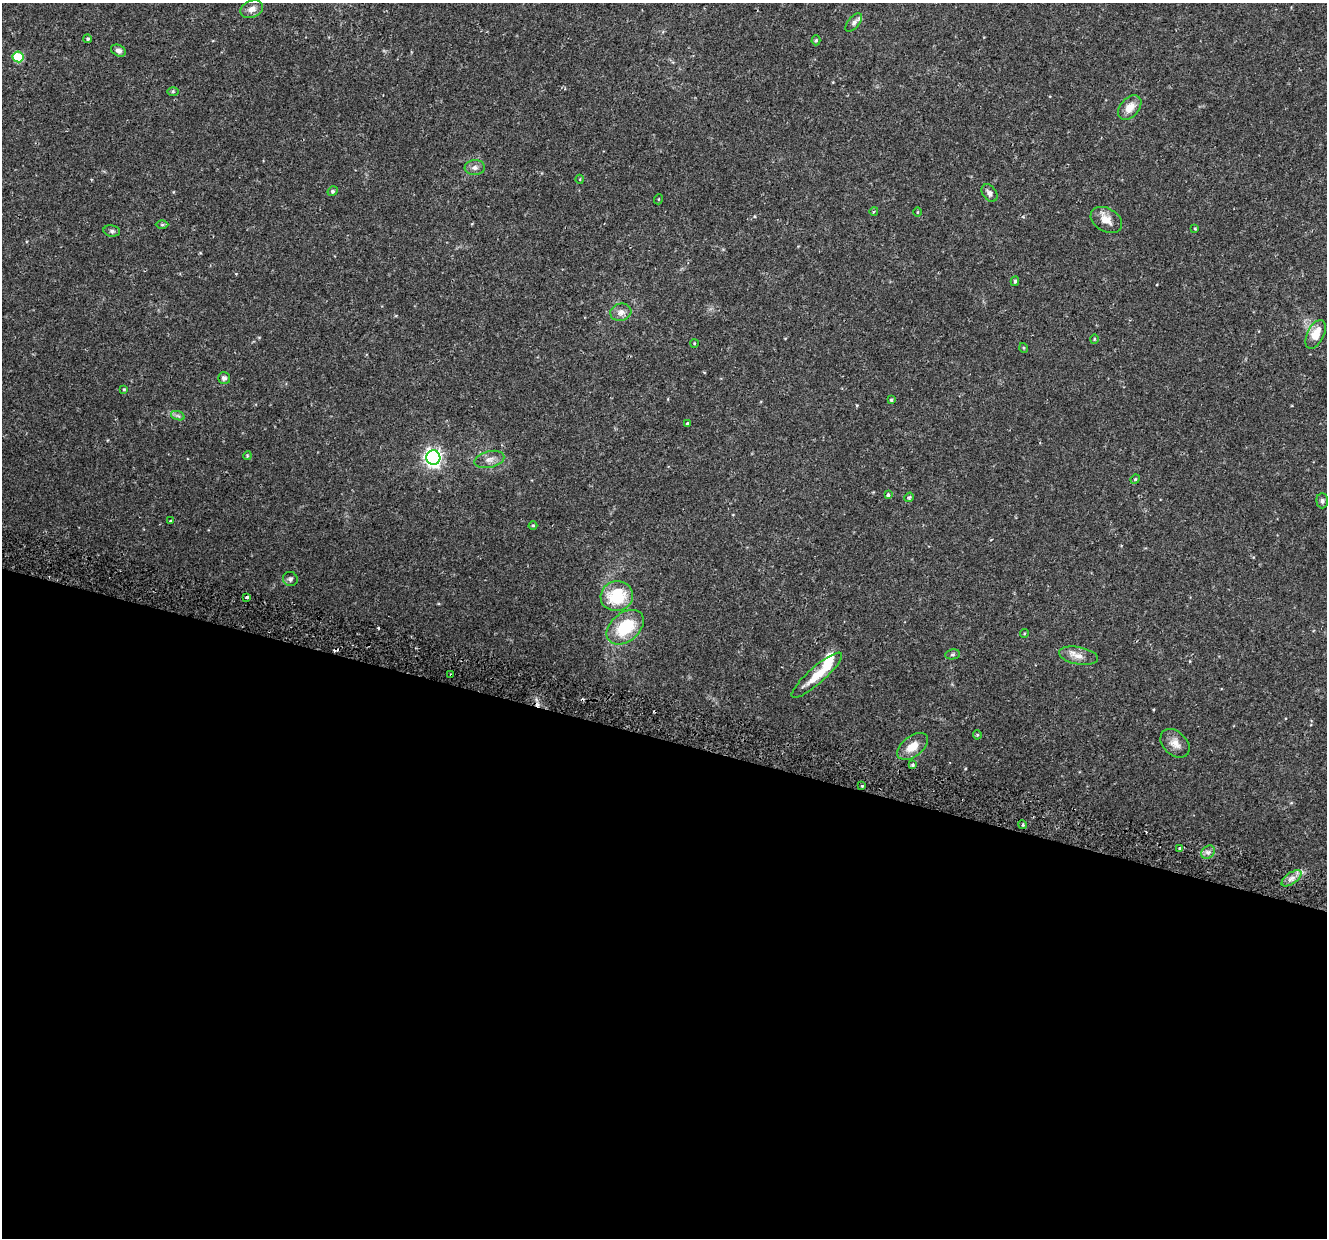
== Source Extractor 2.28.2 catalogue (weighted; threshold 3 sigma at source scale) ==
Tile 14 of 4 x 4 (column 2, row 4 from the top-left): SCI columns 1402-2726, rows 354-1589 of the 5443 x 5590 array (HDU 1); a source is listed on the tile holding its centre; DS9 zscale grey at full resolution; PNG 1329 x 1240 px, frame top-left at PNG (2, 3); each listed source drawn as its Kron ellipse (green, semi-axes under 4 px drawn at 4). Shown black and unused: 40% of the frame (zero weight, under 2 of 3 exposures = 5% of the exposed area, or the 3 px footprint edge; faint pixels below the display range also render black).
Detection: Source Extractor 2.28.2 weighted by HDU 2 'WHT'; one run over the whole footprint, this tile lists its part. Background 0.0371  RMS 0.0039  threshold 0.0178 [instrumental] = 3 sigma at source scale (4.5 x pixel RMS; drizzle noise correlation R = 1.50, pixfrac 1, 0.0396/0.0396 arcsec/px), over >= 5 px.
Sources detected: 65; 1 inside a brighter object's white glare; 5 cosmic-ray / hot-pixel residue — neither listed nor drawn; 2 inside a brighter listed object's ellipse — not listed separately; the other 57 listed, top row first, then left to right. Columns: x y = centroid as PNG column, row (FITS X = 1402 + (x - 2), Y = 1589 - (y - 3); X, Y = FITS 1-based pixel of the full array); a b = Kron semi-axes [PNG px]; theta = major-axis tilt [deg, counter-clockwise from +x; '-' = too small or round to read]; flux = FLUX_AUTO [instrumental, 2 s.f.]
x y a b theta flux
252 9 12 8 23 2.5
854 23 11 5 50 1.2
88 39 4 4 - 0.53
816 40 5 4 - 0.56
118 51 8 5 -26 1.4
18 57 5 5 - 18
173 91 6 4 0 0.47
1130 108 14 9 48 4.1
475 168 10 7 4 1.6
580 179 4 3 - 0.27
333 191 5 4 - 0.59
989 193 10 7 -55 1.6
659 199 5 3 - 0.31
874 211 4 3 - 0.4
918 212 4 3 - 0.31
1106 220 17 11 -30 4.1
162 225 6 4 0 0.54
1195 229 4 3 - 0.33
112 231 8 5 -9 0.89
1015 281 5 3 - 0.56
621 312 10 8 15 2.4
1316 334 15 8 64 6.5
1094 339 4 4 - 0.39
694 343 4 3 - 0.28
1024 348 5 3 - 0.31
224 378 6 6 - 0.95
124 389 4 3 - 0.4
891 400 4 3 - 0.55
178 416 7 4 -19 0.77
687 423 3 3 - 1.3
247 456 4 3 - 0.36
433 458 7 7 - 140
489 459 15 8 14 2.6
1135 479 5 4 - 0.48
888 495 3 3 - 3.8
909 497 5 4 - 0.52
1322 501 7 6 - 0.98
170 521 3 3 - 1.1
533 525 4 3 - 0.37
290 579 7 7 - 1
617 596 16 15 - 17
247 597 3 3 - 1.3
625 627 21 14 40 17
1024 633 4 3 - 0.36
953 654 7 5 7 0.75
1079 656 20 8 -11 3.5
451 675 3 3 - 1.3
817 675 33 8 41 8.6
977 735 4 4 - 0.42
1175 743 17 12 -44 3.3
912 746 17 10 37 5.8
912 765 4 4 - 0.55
862 786 3 2 - 0.35
1023 825 4 3 - 0.4
1180 848 3 3 - 1.3
1208 852 7 6 - 1.4
1291 878 11 5 35 2
Overlapping masked pixels (flux is a lower limit): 1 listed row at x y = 451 675